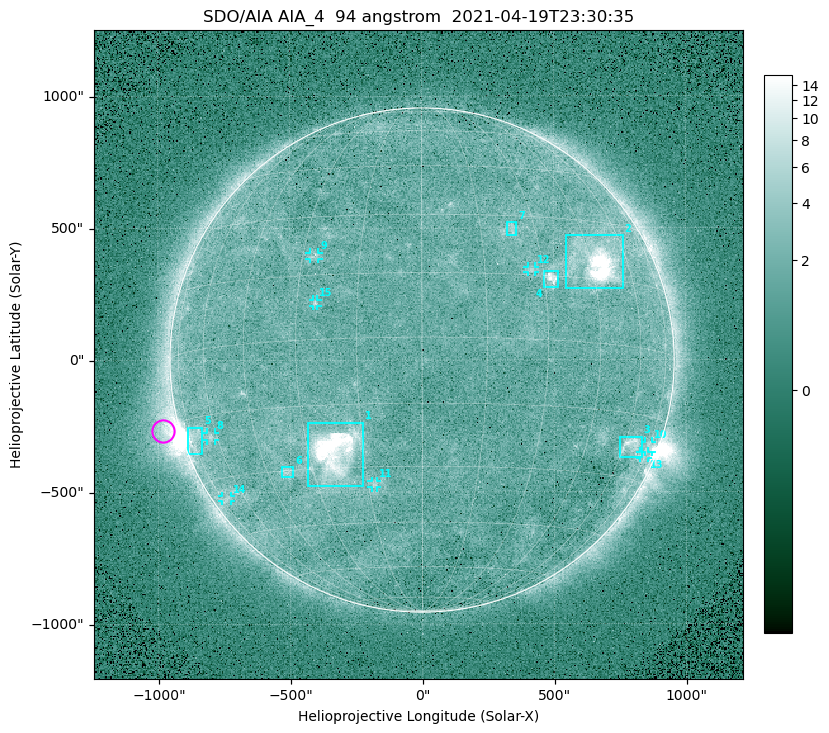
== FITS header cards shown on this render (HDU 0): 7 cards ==
TELESCOP= 'SDO/AIA '
INSTRUME= 'AIA_4   '
WAVELNTH=                   94
WAVEUNIT= 'angstrom'
DATE-OBS= '2021-04-19T23:30:35.12'
CTYPE1  = 'HPLN-TAN'
CTYPE2  = 'HPLT-TAN'

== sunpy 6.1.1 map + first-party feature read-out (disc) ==
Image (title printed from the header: SDO/AIA AIA_4  94 angstrom  2021-04-19T23:30:35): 512 x 512 px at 4.8 arcsec/px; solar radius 955 arcsec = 199 px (full disc in frame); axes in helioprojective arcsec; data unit not stated in the header (colour bar unlabelled)
Orientation: roll -0.138 deg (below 1 deg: not rotated)
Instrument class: DISC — disc imager (sunpy class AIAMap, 94 A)
Bright regions (active regions / flare kernels): reference = the median radial profile (limb darkening/brightening removed); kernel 5 px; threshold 5 sigma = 2.43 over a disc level ~1.76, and >= 1.15x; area >= 9 px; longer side >= 5 px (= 24 arcsec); searched inside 0.97 R_sun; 15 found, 15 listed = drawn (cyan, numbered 1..; 8 of them under ~33 arcsec drawn as corner ticks so the feature stays visible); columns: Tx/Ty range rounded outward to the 10 arcsec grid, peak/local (2 s.f.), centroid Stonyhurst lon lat
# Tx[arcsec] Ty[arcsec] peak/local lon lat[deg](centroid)
1 -430..-220 -480..-230 94 -23 -26
2 540..760 270..470 31 +47 +19
3 750..830 -370..-290 4.5 +63 -22
4 460..520 270..340 6.7 +32 +14
5 -890..-830 -360..-250 6.1 -72 -19
6 -540..-490 -440..-400 3.1 -38 -30
7 320..360 470..520 2.7 +23 +27
8 -820..-780 -300..-270 2.8 -63 -20
9 -430..-390 380..410 2.9 -27 +20
10 840..870 -350..-310 3.1 +75 -22
11 -190..-170 -480..-450 3 -13 -34
12 400..430 330..360 2.8 +27 +16
13 820..860 -380..-350 2.2 +74 -24
14 -760..-720 -540..-510 2.3 -71 -35
15 -410..-390 200..230 2.9 -25 +8
Off-limb structures (1.02-1.3 R_sun): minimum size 50 px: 5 found; the strongest spans PA ~85..115 deg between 1.02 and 1.21 R_sun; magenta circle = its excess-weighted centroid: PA ~105 deg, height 1.06 R_sun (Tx ~-980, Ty ~-270 arcsec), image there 5.1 x the reference